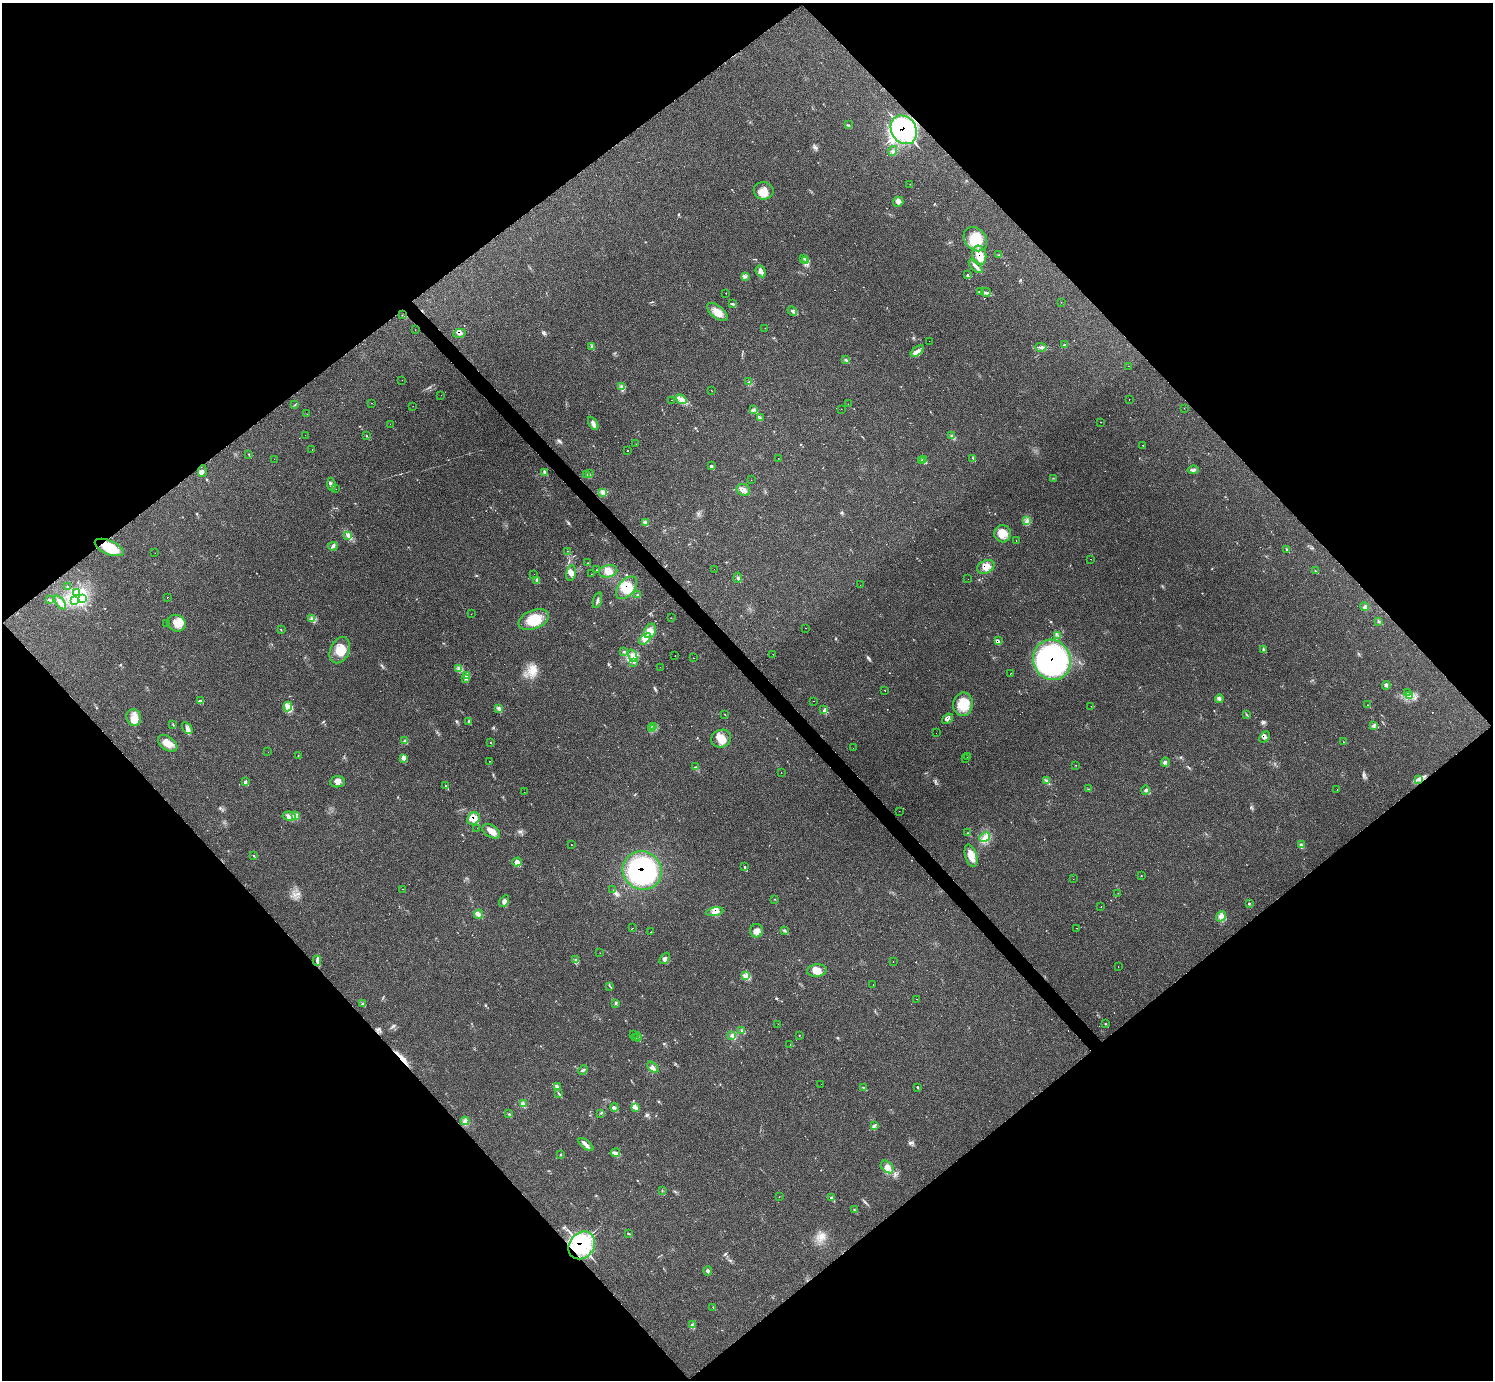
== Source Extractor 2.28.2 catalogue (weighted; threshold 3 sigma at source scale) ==
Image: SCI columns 1-5964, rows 165-5676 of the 5972 x 5970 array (HDU 1 of 3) = the unmasked area's bounding box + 8 px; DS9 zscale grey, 4 x 4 block average (1 PNG px = mean of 4 x 4 image px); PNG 1495 x 1382 px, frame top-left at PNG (2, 3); each listed source drawn as its Kron ellipse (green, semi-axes under 4 px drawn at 4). Shown black and unused: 51% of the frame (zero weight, under 2 of 3 exposures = <1% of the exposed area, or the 3 px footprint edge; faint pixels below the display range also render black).
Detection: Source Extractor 2.28.2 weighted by HDU 2 'WHT'. Background 0.161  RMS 0.0092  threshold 0.0415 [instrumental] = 3 sigma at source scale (4.5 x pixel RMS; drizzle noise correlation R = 1.50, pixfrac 1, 0.05/0.05 arcsec/px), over >= 5 px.
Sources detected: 326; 2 too faint to see at this stretch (4 x 4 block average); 2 inside a brighter object's white glare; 25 cosmic-ray / hot-pixel residue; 1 long thin detection or spike segment (spike, bleed or trail) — neither listed nor drawn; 10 coinciding with a brighter row at this scale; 15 inside a brighter listed object's ellipse — not listed separately; the other 271 listed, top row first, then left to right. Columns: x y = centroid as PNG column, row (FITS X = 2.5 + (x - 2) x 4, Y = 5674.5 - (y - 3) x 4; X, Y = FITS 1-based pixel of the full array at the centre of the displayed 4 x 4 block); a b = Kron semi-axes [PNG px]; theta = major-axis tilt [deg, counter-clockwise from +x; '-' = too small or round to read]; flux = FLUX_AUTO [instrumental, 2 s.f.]
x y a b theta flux
849 125 3 2 - 2.1
904 130 15 12 -56 830
893 151 5 2 - 11
910 184 2 2 - 1.5
764 191 10 8 -9 52
898 202 5 5 - 17
975 239 13 10 -48 120
979 255 10 7 -82 56
999 255 2 2 - 2.4
804 258 4 2 - 7.4
806 260 4 2 - 12
976 266 9 3 -44 18
761 271 6 4 -59 18
968 275 3 2 - 6
745 277 3 2 - 4.2
980 292 3 2 - 4.7
986 292 5 2 - 9.3
726 293 2 2 - 0.97
1061 302 2 2 - 1.1
732 304 3 2 - 5
792 311 5 2 - 8.8
717 312 12 6 -39 52
402 315 2 2 - 1.6
765 328 2 2 - 1.5
415 330 2 2 - 1.7
459 333 6 3 12 15
929 341 2 2 - 1.6
1064 345 3 2 - 2
591 346 2 2 - 2.4
1041 347 5 3 - 13
917 351 8 3 38 20
846 360 3 2 - 4.8
1128 366 2 2 - 1.9
402 380 2 2 - 1.1
749 382 4 2 - 6.2
621 386 3 2 - 3.5
712 391 2 2 - 1.1
441 395 2 2 - 0.88
681 399 6 3 -35 21
672 400 2 2 - 10
1129 400 2 2 - 1.9
371 403 2 2 - 4.1
295 404 2 2 - 2
848 404 2 2 - 2.5
413 406 2 2 - 1.6
1184 408 2 2 - 0.76
841 409 2 2 - 1.1
753 410 3 2 - 6.6
307 414 2 2 - 1.6
760 417 3 2 - 2.9
1100 422 2 2 - 2.7
593 423 7 4 -59 18
390 424 2 2 - 2.1
305 435 2 2 - 13
366 435 2 2 - 2.4
952 435 4 2 - 8.4
636 444 2 2 - 2.2
1143 445 2 2 - 1.3
312 450 2 2 - 2.8
627 450 2 2 - 4.5
249 454 2 2 - 2.5
778 458 2 2 - 3.1
973 458 4 2 - 4.5
274 459 2 2 - 2.2
922 460 4 2 - 3.9
924 460 3 2 - 4.9
711 466 3 3 - 7.9
1193 470 5 2 - 9
202 471 6 3 84 10
545 472 4 3 - 7.7
589 474 2 2 - 2.1
587 475 2 2 - 2.2
1053 478 2 2 - 2.1
751 480 2 2 - 2.7
331 484 6 3 -81 15
336 489 2 2 - 3.6
743 490 7 5 -23 27
603 492 3 3 - 9.3
1027 520 2 2 - 5.8
645 522 2 2 - 25
1003 534 8 8 - 64
348 536 3 3 - 11
1016 541 2 2 - 3.2
333 546 5 3 - 10
109 547 15 7 -23 150
1287 549 2 2 - 4.7
567 551 2 2 - 1.5
155 553 2 2 - 1.2
1091 559 2 2 - 4
588 563 2 2 - 1.3
986 567 9 6 26 45
714 569 2 2 - 0.82
596 570 2 2 - 3.7
608 571 9 6 13 42
1315 571 2 2 - 2.5
571 573 8 4 80 31
534 574 2 2 - 1.6
591 574 2 2 - 5.8
738 578 5 3 - 9.1
968 579 2 2 - 11
537 580 2 2 - 3.2
860 585 2 2 - 1.3
68 586 2 2 - 1.6
627 588 13 8 48 98
77 592 4 2 - 12
637 595 3 2 - 3.9
167 598 2 2 - 8.2
49 599 3 3 - 5.5
82 599 2 2 - 2.4
74 600 2 2 - 3
597 600 8 2 73 10
60 602 8 3 -52 19
1364 607 4 4 - 10
471 614 2 2 - 2
312 618 2 2 - 5
671 618 2 2 - 2.2
534 620 16 9 23 120
1379 621 4 2 - 5.4
177 623 9 8 - 57
166 624 2 2 - 1.1
805 628 2 2 - 15
281 630 2 2 - 2.5
650 631 8 5 62 35
1058 636 2 2 - 3.9
645 639 7 4 42 26
998 640 2 2 - 2.5
340 650 14 9 65 87
1263 650 2 2 - 3.5
624 652 2 2 - 3.9
773 654 2 2 - 0.67
633 656 6 4 -68 34
675 656 2 2 - 3.5
693 658 2 2 - 5.7
1052 660 20 18 -67 1500
633 662 2 2 - 2.5
660 667 2 2 - 1.4
459 668 3 2 - 6.1
1010 674 2 2 - 3.9
466 675 2 2 - 4.7
465 679 2 2 - 3.4
1386 685 4 2 - 5.6
885 690 2 2 - 13
1407 692 3 2 - 5.1
1409 695 4 3 - 11
1219 699 4 2 - 5.1
200 701 3 2 - 4.4
814 701 2 2 - 2.8
963 704 12 10 82 100
1367 705 2 2 - 1.6
288 706 5 4 - 21
1091 706 2 2 - 1.6
499 708 4 2 - 8.1
824 710 3 2 - 7.6
1246 714 2 2 - 2.1
725 715 2 2 - 1.8
134 717 8 7 - 46
948 719 6 2 38 4.6
469 722 3 2 - 3.2
173 725 2 2 - 1.6
1374 725 3 2 - 7.7
654 727 4 2 - 5.8
187 728 6 4 -55 19
651 729 4 2 - 8.9
936 733 2 2 - 4
1265 737 6 4 50 18
721 739 10 8 25 62
405 740 2 2 - 2.3
490 742 2 2 - 1.8
1343 742 2 2 - 2.7
168 743 11 7 -35 47
853 748 2 2 - 2.6
268 752 2 2 - 1.3
298 756 2 2 - 2
967 757 2 2 - 2.2
404 758 3 2 - 5.6
965 759 2 2 - 3.2
489 761 2 2 - 3.6
1165 762 4 2 - 8.3
1076 765 2 2 - 1.2
696 767 2 2 - 1.8
781 773 2 2 - 7.4
1418 779 3 3 - 9.9
246 781 3 2 - 6.2
1046 781 3 2 - 5
337 782 7 5 7 26
446 786 3 2 - 3.4
1089 789 2 2 - 2.6
1337 789 2 2 - 2.3
1145 790 5 2 - 9
524 792 2 2 - 1.1
899 811 2 2 - 3.2
289 816 6 4 -9 23
295 816 3 3 - 11
474 819 7 5 51 38
477 828 2 2 - 1.9
491 831 10 6 -32 42
968 833 3 2 - 3.1
984 837 6 3 40 16
571 844 2 2 - 2.2
1301 845 4 2 - 5.2
253 855 2 2 - 2.3
971 856 11 5 -73 55
517 862 5 4 - 19
745 867 3 2 - 3.2
642 870 20 19 - 710
1141 876 2 2 - 8.4
1073 879 2 2 - 0.85
403 889 2 2 - 7.4
613 890 2 2 - 0.71
1118 893 2 2 - 2.7
775 899 2 2 - 2.3
504 901 6 4 58 16
1249 903 2 2 - 9.1
1101 907 2 2 - 18
715 912 9 4 11 26
478 914 5 3 - 13
1221 916 5 4 - 21
633 928 2 2 - 2.9
1077 928 2 2 - 1.5
757 931 7 6 - 28
784 931 3 2 - 5.7
651 932 2 2 - 1.4
600 953 2 2 - 1.2
665 958 6 4 49 16
575 959 2 2 - 3.1
317 961 5 2 - 9.4
893 961 2 2 - 4.3
1118 967 2 2 - 24
817 971 10 6 4 47
745 975 2 2 - 3.2
873 985 2 2 - 2
610 986 2 2 - 2.1
917 999 2 2 - 4.1
362 1003 3 2 - 4.4
615 1003 2 2 - 2.2
778 1024 2 2 - 1.2
1105 1024 2 2 - 2.7
742 1030 2 2 - 3.8
633 1035 2 2 - 1.7
732 1036 4 2 - 10
799 1036 2 2 - 2.1
637 1037 4 2 - 6.2
635 1038 2 2 - 2
790 1045 2 2 - 5
653 1067 7 2 -43 10
583 1070 5 2 - 7.6
821 1084 2 2 - 1.4
558 1086 3 2 - 6.3
863 1087 2 2 - 4.1
917 1087 3 2 - 3.4
558 1093 2 2 - 2.3
523 1104 4 2 - 6.8
614 1107 4 3 - 10
636 1107 3 2 - 5.8
601 1113 2 2 - 2.1
509 1114 2 2 - 4
465 1121 4 3 - 12
874 1126 3 3 - 7.8
586 1145 9 3 -38 21
615 1153 5 3 - 12
561 1154 3 2 - 2.7
887 1167 7 5 -41 28
662 1191 2 2 - 2.2
779 1197 2 2 - 1.2
831 1198 3 2 - 7.1
854 1209 2 2 - 2.5
629 1234 3 2 - 3.2
582 1245 15 12 50 420
708 1271 5 3 - 9.1
713 1307 2 2 - 1.7
692 1325 3 2 - 4.2
Overlapping masked pixels (flux is a lower limit): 12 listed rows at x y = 904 130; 979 255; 459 333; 109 547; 986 567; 627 588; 1052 660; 1265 737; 474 819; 642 870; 715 912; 582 1245
Diffuse or blended objects may show on this block-average render without a row.